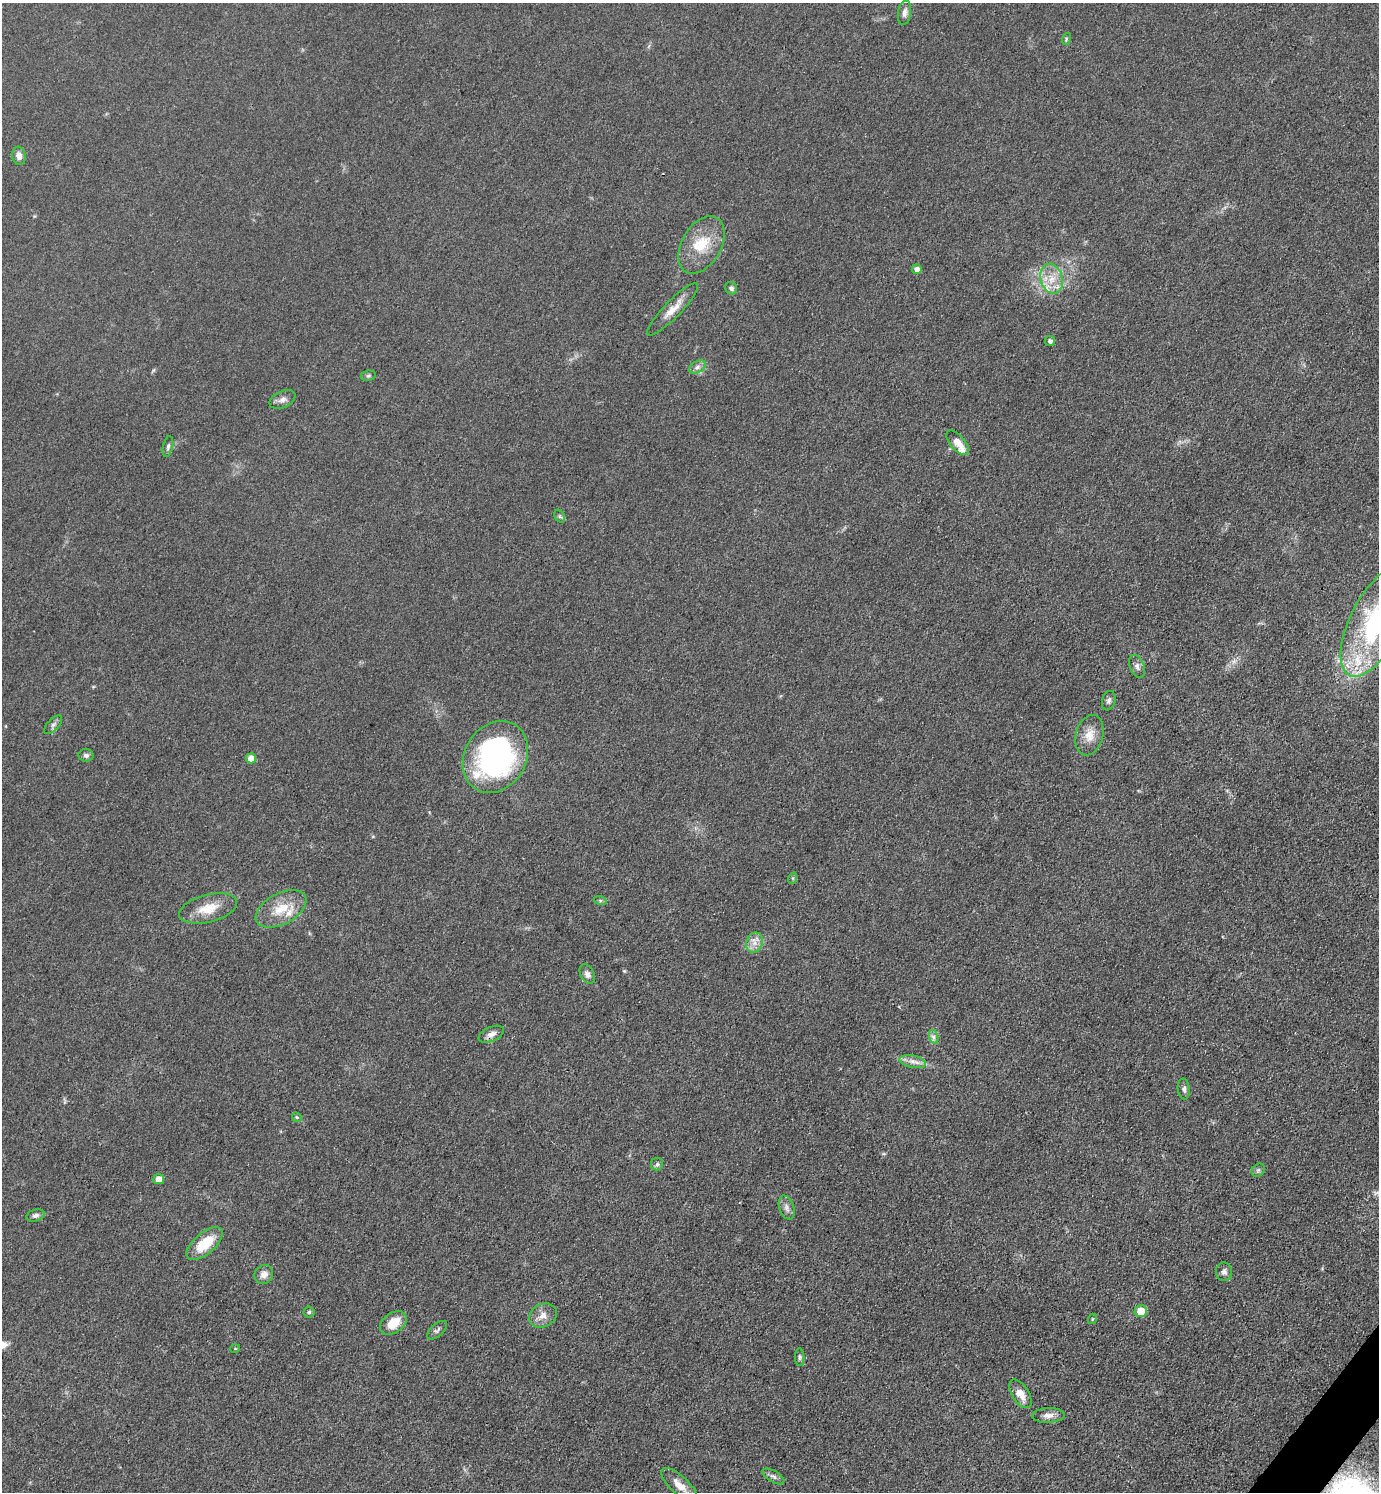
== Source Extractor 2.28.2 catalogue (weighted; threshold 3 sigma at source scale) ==
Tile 6 of 4 x 4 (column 2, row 2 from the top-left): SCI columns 1677-3053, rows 2981-4470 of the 5964 x 5961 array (HDU 1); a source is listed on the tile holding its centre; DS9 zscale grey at full resolution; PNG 1381 x 1494 px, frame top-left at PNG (2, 3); each listed source drawn as its Kron ellipse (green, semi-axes under 4 px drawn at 4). Shown black and unused: <1% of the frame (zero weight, under 3 of 4 exposures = <1% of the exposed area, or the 3 px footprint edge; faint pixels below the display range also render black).
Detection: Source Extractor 2.28.2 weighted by HDU 2 'WHT'; one run over the whole footprint, this tile lists its part. Background 0.0497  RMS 0.0063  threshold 0.0284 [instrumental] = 3 sigma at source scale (4.5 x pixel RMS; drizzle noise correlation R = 1.50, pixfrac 1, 0.05/0.05 arcsec/px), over >= 5 px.
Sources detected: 59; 5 inside a brighter listed object's ellipse — not listed separately; the other 54 listed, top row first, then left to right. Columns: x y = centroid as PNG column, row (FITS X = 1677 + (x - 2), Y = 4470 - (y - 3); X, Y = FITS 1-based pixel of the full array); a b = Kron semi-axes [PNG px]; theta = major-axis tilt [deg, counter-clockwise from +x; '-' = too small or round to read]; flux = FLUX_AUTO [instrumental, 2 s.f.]
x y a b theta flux
905 13 12 6 81 3
1066 39 6 3 73 0.86
19 156 9 6 -82 3.9
701 245 31 19 60 21
917 269 5 4 - 3.3
1052 279 15 11 -75 9.5
731 288 6 5 - 1.7
673 309 35 8 46 8.9
1050 341 5 5 - 1.8
697 367 9 6 27 2.3
368 376 8 5 7 1.2
282 399 14 8 25 3.5
958 443 15 7 -50 7.2
168 446 10 5 77 1.6
560 516 7 5 -59 1.1
1376 621 60 26 63 110
1137 666 12 7 -70 2.8
1109 701 10 6 73 2.1
53 725 12 5 48 2.1
1089 735 20 13 74 8.7
86 755 7 6 - 1.8
495 757 38 30 59 150
251 758 5 5 - 6.7
793 878 6 3 71 0.74
600 900 6 4 -19 1
208 908 29 14 14 14
281 909 27 15 28 15
755 943 10 8 69 4.4
587 974 10 6 -63 2.5
491 1034 13 7 24 3.8
934 1037 7 4 -72 1.6
913 1061 13 6 -11 3.8
1184 1089 10 6 -82 2.1
297 1117 5 4 - 0.82
657 1164 6 6 - 1.4
1258 1170 7 5 45 1.3
159 1179 5 5 - 6.2
787 1207 12 7 -71 3.1
35 1215 9 6 16 1.9
205 1244 22 10 40 19
1224 1272 9 8 - 2.4
264 1274 10 9 - 4.3
1141 1311 6 6 - 9.1
309 1312 5 5 - 1
543 1316 14 11 28 5.4
1092 1319 5 3 - 0.58
393 1323 15 10 36 12
437 1330 12 6 42 2
235 1349 5 3 - 0.5
800 1357 9 5 -87 1.5
1020 1394 16 8 -57 7.4
1048 1415 16 7 2 4.1
773 1476 12 5 -31 2.1
679 1485 23 9 -44 7.6
Isophote crosses this tile's border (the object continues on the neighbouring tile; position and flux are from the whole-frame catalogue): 1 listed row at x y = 1376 621